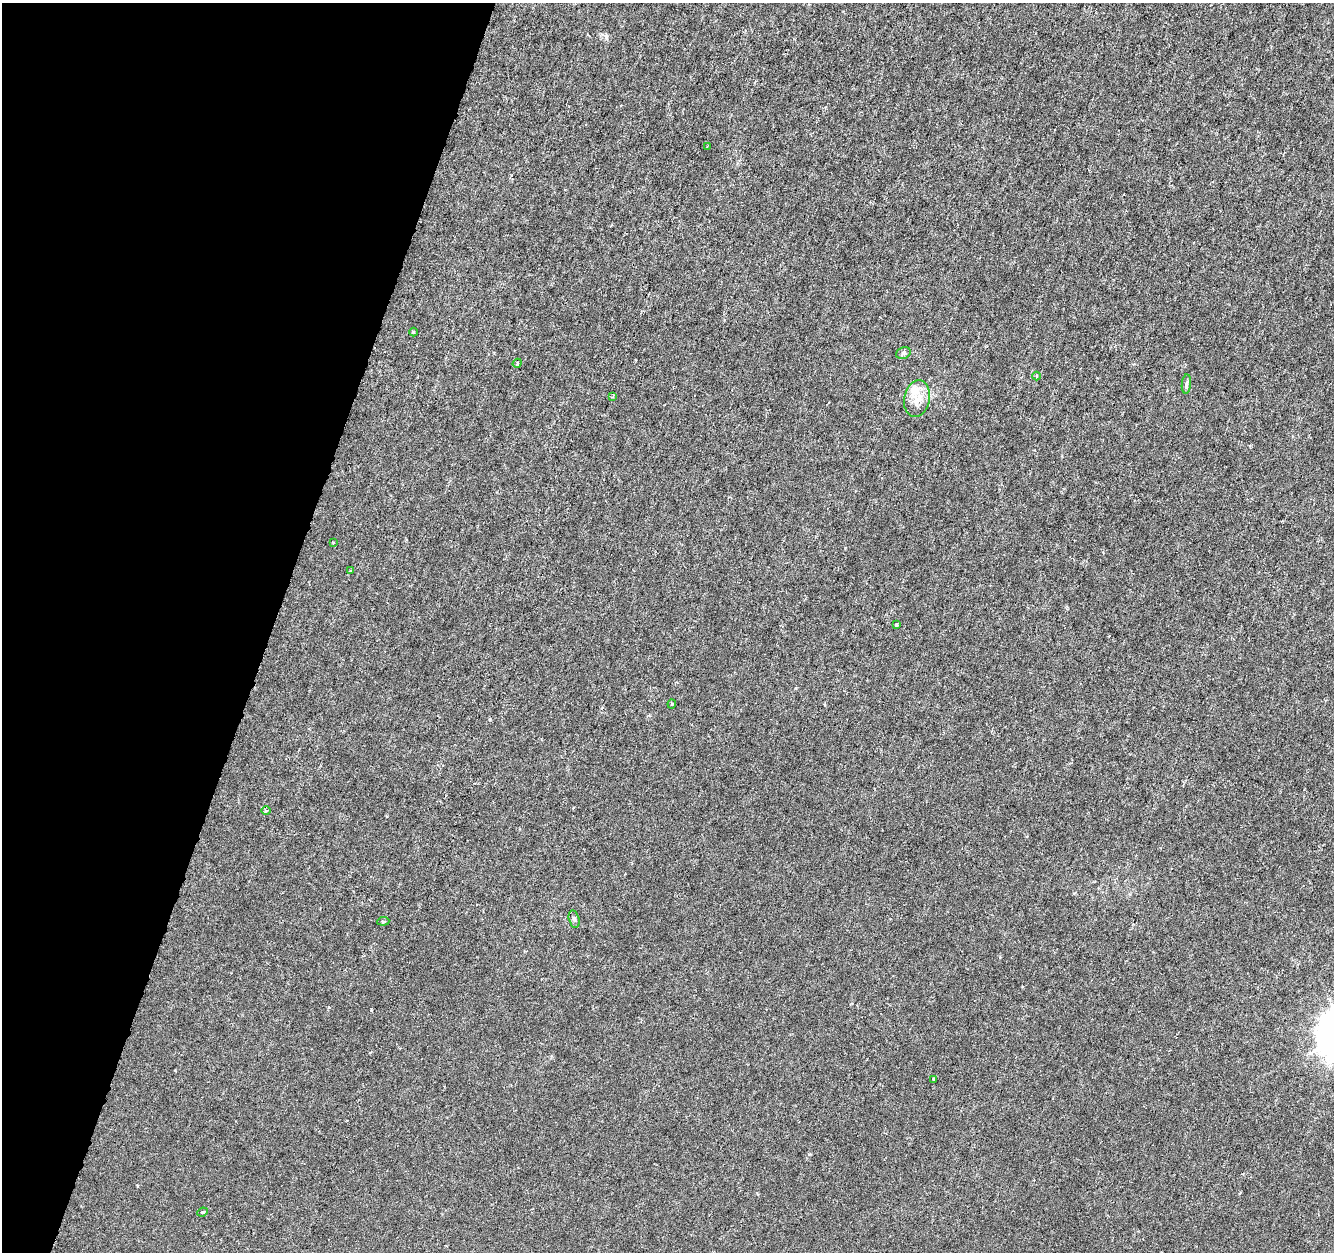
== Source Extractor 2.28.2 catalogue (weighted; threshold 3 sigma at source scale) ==
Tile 9 of 4 x 4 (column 1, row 3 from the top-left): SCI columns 1-1332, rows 1468-2717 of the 5338 x 5500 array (HDU 1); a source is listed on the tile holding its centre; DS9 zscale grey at full resolution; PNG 1336 x 1254 px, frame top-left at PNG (2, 3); each listed source drawn as its Kron ellipse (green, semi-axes under 4 px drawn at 4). Shown black and unused: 20% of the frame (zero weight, under 3 of 6 exposures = <1% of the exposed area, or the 3 px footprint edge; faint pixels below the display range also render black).
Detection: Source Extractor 2.28.2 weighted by HDU 2 'WHT'; one run over the whole footprint, this tile lists its part. Background -2.84e-04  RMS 0.0012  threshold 0.0051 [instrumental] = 3 sigma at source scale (4.09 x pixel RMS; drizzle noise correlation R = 1.36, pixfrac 0.8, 0.0396/0.0396 arcsec/px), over >= 5 px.
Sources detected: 18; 1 inside a brighter listed object's ellipse — not listed separately; the other 17 listed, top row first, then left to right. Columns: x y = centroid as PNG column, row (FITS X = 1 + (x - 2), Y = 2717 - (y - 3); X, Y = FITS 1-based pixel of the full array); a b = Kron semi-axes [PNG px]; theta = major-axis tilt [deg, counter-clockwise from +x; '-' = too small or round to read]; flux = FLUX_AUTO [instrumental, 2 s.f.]
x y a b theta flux
707 146 3 2 - 0.1
413 332 4 3 - 0.098
903 353 7 5 22 0.26
517 363 4 4 - 0.15
1037 376 4 3 - 0.1
1186 384 10 4 84 0.28
612 397 4 3 - 0.12
917 399 18 13 79 1.5
333 542 3 2 - 0.081
351 570 4 3 - 0.12
896 625 3 3 - 0.25
672 704 4 4 - 0.13
266 810 5 3 - 0.14
574 919 9 5 -76 0.25
383 921 6 3 6 0.16
934 1079 3 3 - 0.29
203 1212 5 3 - 0.14
Unlisted compact peaks at least as high as the median listed source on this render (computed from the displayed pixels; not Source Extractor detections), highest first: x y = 809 1154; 606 37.